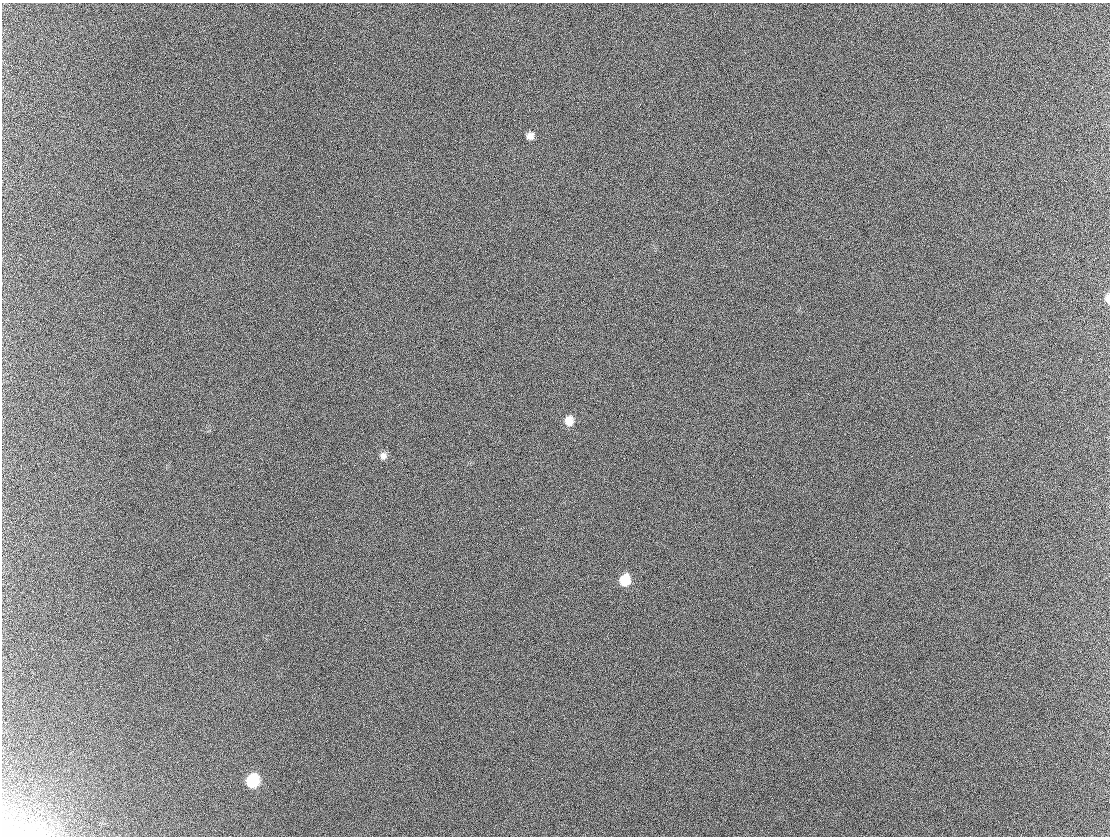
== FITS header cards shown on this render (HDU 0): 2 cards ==
NAXIS1  =                 1108 / Axis length
NAXIS2  =                  834 / Axis length

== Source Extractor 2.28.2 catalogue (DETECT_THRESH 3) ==
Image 1108 x 834 px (HDU 0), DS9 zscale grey, 1 PNG px = 1 image px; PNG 1112 x 838 px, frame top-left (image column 1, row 834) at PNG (2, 3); no overlay
Background 304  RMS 42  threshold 125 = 3 sigma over >= 5 px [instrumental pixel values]
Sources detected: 8; all 8 listed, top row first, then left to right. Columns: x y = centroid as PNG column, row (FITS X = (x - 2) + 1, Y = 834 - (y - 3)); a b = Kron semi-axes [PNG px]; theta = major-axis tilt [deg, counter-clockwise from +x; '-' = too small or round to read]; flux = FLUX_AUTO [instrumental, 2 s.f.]
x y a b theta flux
530 136 8 7 - 16000
1108 298 10 5 -90 18000
569 421 10 9 - 32000
383 456 9 8 - 14000
625 580 10 9 - 65000
319 688 2 2 - 1400
253 780 11 9 64 130000
10 834 20 12 -29 32000
At the frame edge (FLAGS 8, measured only in part): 2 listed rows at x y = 1108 298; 10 834